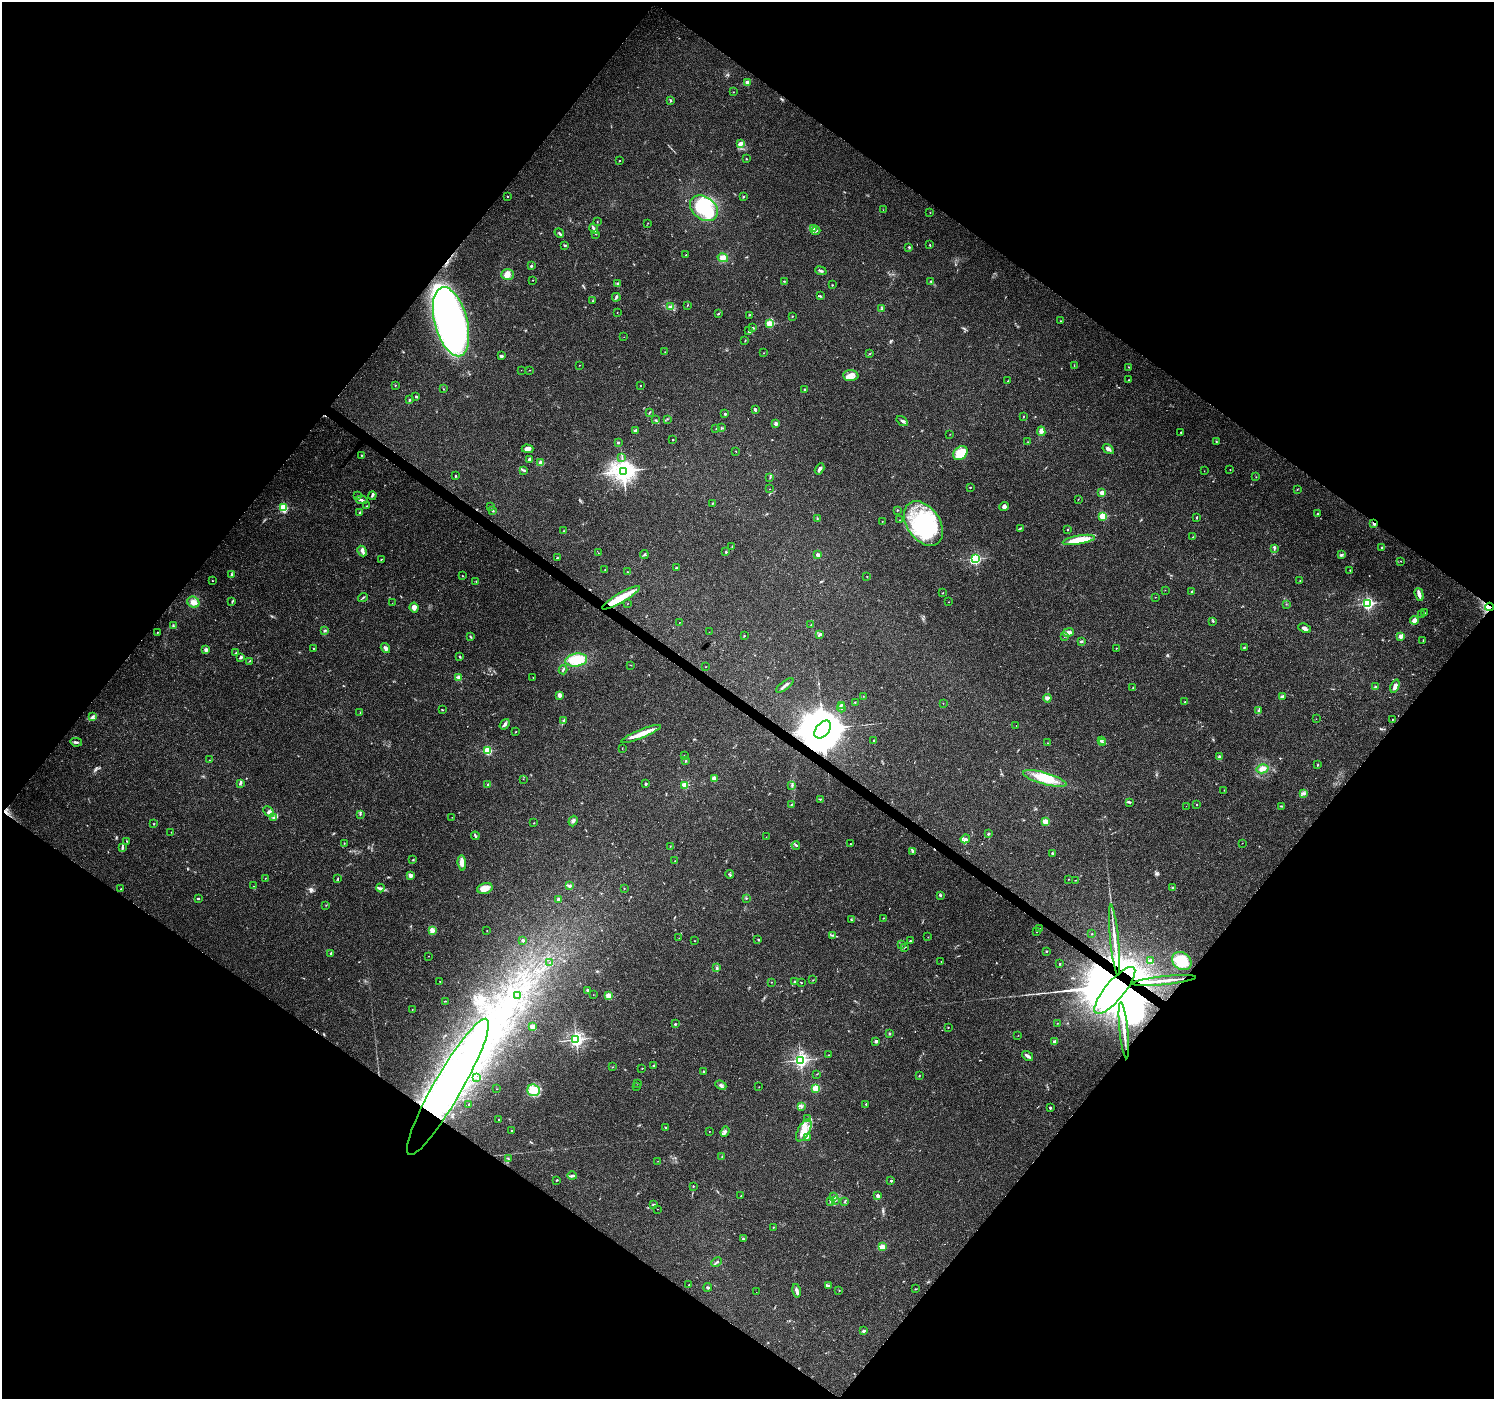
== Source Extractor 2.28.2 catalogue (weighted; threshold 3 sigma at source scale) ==
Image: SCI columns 8-5972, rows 246-5831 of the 5972 x 6010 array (HDU 1 of 3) = the unmasked area's bounding box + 8 px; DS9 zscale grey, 4 x 4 block average (1 PNG px = mean of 4 x 4 image px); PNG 1496 x 1401 px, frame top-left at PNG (2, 2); each listed source drawn as its Kron ellipse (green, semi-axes under 4 px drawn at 4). Shown black and unused: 50% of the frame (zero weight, under 3 of 4 exposures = <1% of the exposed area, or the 3 px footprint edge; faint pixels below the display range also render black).
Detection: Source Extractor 2.28.2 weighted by HDU 2 'WHT'. Background 0.0748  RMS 0.0045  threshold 0.0201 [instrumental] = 3 sigma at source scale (4.5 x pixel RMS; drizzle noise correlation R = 1.50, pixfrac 1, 0.0396/0.0396 arcsec/px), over >= 5 px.
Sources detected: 461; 2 too faint to see at this stretch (4 x 4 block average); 25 inside a brighter object's white glare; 4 cosmic-ray / hot-pixel residue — neither listed nor drawn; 3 coinciding with a brighter row at this scale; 22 inside a brighter listed object's ellipse — not listed separately; the other 405 listed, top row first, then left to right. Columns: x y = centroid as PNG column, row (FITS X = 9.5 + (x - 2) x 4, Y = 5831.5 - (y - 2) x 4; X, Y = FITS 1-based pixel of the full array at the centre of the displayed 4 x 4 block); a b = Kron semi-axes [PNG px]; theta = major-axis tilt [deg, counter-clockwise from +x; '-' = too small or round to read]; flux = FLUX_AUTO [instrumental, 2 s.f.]
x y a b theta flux
747 82 2 2 - 38
733 92 2 2 - 1.1
671 101 3 2 - 2.1
740 143 4 2 - 14
746 159 2 2 - 1.2
620 161 2 2 - 1.3
507 196 2 2 - 3
743 197 2 2 - 2.6
704 208 15 11 -37 190
883 210 2 2 - 0.72
930 213 2 2 - 0.68
597 222 2 2 - 1.2
648 223 2 2 - 0.82
594 229 5 2 - 4.8
813 229 4 2 - 4.9
816 231 4 3 - 4.6
559 233 5 2 - 3.3
596 234 2 2 - 1.1
565 245 3 2 - 2.5
930 245 2 2 - 1.6
909 247 2 2 - 2.9
686 255 2 2 - 2
723 258 5 4 - 15
531 266 2 2 - 7.9
821 271 6 2 -21 4.5
508 275 6 5 - 18
533 280 2 2 - 0.63
784 281 2 2 - 1.3
931 281 2 2 - 4.1
617 283 3 2 - 2.8
832 285 2 2 - 2.3
820 296 3 2 - 3.2
616 297 4 2 - 4.4
592 301 2 2 - 1.2
687 305 2 2 - 1.2
671 307 3 2 - 1.8
882 308 3 2 - 2.2
617 313 2 2 - 0.85
718 314 3 2 - 2
749 315 2 2 - 1.2
792 316 2 2 - 1.9
1061 321 2 2 - 1.8
451 322 35 16 -75 1300
770 324 2 2 - 150
753 328 2 2 - 2.5
749 331 3 2 - 2.4
624 337 2 2 - 0.48
745 340 2 2 - 1.5
665 352 2 2 - 1.1
763 353 2 2 - 0.84
870 353 3 2 - 1.3
501 356 4 2 - 5.2
579 365 2 2 - 0.85
1074 366 2 2 - 0.71
1129 367 2 2 - 1.2
521 370 2 2 - 0.55
530 370 2 2 - 0.81
851 376 8 5 -3 18
1128 380 2 2 - 1.3
1007 381 2 2 - 0.87
395 385 2 2 - 3.1
641 386 2 2 - 1.2
443 389 2 2 - 0.66
805 389 3 2 - 1.9
416 396 2 2 - 5.7
409 400 2 2 - 6.3
755 409 4 2 - 4
649 412 4 2 - 1.8
725 414 2 2 - 3.3
1023 416 2 2 - 1.4
667 419 2 2 - 0.95
656 420 3 2 - 2.8
902 421 6 2 -35 6.2
776 423 2 2 - 23
721 428 2 2 - 1.5
716 429 2 2 - 0.74
636 430 3 3 - 4.1
1041 431 5 4 - 7.3
1181 432 2 2 - 1.8
950 434 2 2 - 0.6
673 440 2 2 - 2.8
618 442 2 2 - 2.7
1028 442 2 2 - 1.1
1216 442 3 2 - 2.4
527 449 6 4 -1 13
1108 449 6 3 -31 8.4
736 451 2 2 - 0.87
960 453 8 6 42 66
361 455 2 2 - 2.2
622 458 2 2 - 1.1
529 459 3 3 - 5.2
541 463 2 2 - 77
819 469 6 3 60 7.3
1230 469 2 2 - 1
524 470 4 2 - 2.2
623 471 4 3 - 2400
1204 471 2 2 - 0.52
456 476 3 2 - 1.9
1256 477 2 2 - 0.87
770 478 2 2 - 0.76
970 487 2 2 - 2.3
770 489 2 2 - 0.45
1297 489 2 2 - 0.69
1102 493 2 2 - 57
357 496 2 2 - 1.3
372 496 4 2 - 4.1
1078 499 2 2 - 0.97
362 500 6 3 -10 5.3
712 503 3 2 - 1.5
367 506 2 2 - 0.96
491 506 2 2 - 1.4
1004 507 5 3 - 8.7
283 508 2 2 - 250
897 510 2 2 - 3.8
493 511 2 2 - 1.8
360 513 3 2 - 4.4
1317 514 3 2 - 2.6
1103 516 2 2 - 160
817 518 2 2 - 1.7
1196 518 3 2 - 2.1
900 520 2 2 - 1.3
882 521 2 2 - 0.77
923 523 24 16 -55 220
1374 523 2 2 - 26
1020 528 4 2 - 2.3
1067 530 2 2 - 1.6
564 531 2 2 - 0.79
1193 537 2 2 - 0.78
1079 540 16 4 10 56
732 547 2 2 - 1.7
1275 548 2 2 - 1.2
1382 548 2 2 - 21
362 551 5 3 - 7.7
726 552 2 2 - 6.3
598 553 2 2 - 0.68
644 554 4 2 - 3.2
1341 554 2 2 - 2.2
818 555 2 2 - 28
557 558 2 2 - 2
381 559 3 2 - 1.2
975 559 2 2 - 420
1401 561 2 2 - 1
676 568 2 2 - 7.4
605 570 2 2 - 1.3
1350 570 2 2 - 1.2
627 572 2 2 - 1.8
231 575 4 2 - 3.9
462 576 2 2 - 0.94
867 576 2 2 - 0.85
1300 580 2 2 - 1.6
212 581 2 2 - 1.9
476 581 2 2 - 0.75
1165 590 2 2 - 0.52
1192 592 2 2 - 2.6
942 593 2 2 - 1.2
1419 595 7 3 -73 16
1155 597 2 2 - 0.52
363 598 5 2 - 2.5
621 598 21 5 30 59
232 601 3 2 - 1.8
193 602 6 5 - 17
948 602 2 2 - 0.8
392 603 2 2 - 0.61
1367 603 2 2 - 550
627 604 2 2 - 0.58
1286 604 2 2 - 0.82
414 607 5 4 - 11
1489 607 4 3 - 7.6
1424 613 2 2 - 1.2
1422 614 2 2 - 2.3
1414 620 4 3 - 14
1213 621 3 2 - 2.5
680 622 2 2 - 0.48
811 625 2 2 - 1.4
173 626 2 2 - 1.5
1305 628 7 3 -24 7.2
325 631 3 2 - 2.5
157 632 2 2 - 1.1
709 632 2 2 - 0.7
1068 632 5 3 - 9.6
820 634 4 2 - 5.9
744 636 2 2 - 1.6
1065 636 3 2 - 1.8
1401 636 2 2 - 49
470 637 3 2 - 2.7
1081 641 3 3 - 3.7
1423 641 3 2 - 1.9
1244 647 3 2 - 2.3
314 648 2 2 - 1.1
385 648 5 3 - 7.7
1116 648 3 2 - 1
206 650 4 4 - 6.7
236 653 3 2 - 1.3
241 657 3 2 - 6.2
460 657 3 2 - 2.1
576 660 11 6 8 75
249 661 2 2 - 1.3
630 665 2 2 - 0.83
705 667 2 2 - 0.67
563 670 4 2 - 3.2
458 677 3 3 - 4.3
533 677 2 2 - 1
785 685 10 2 38 7.4
1395 686 7 4 69 10
1375 687 3 2 - 1.8
1133 688 2 2 - 1.6
559 695 4 2 - 9.1
863 696 2 2 - 0.7
1282 696 4 2 - 9
1047 698 4 3 - 9
855 702 2 2 - 1.3
1185 702 2 2 - 5
943 703 2 2 - 0.53
841 705 2 2 - 4.3
841 708 5 2 - 3.7
442 710 2 2 - 1.9
1258 711 2 2 - 2
360 712 2 2 - 1.4
92 717 3 2 - 3.7
1316 719 2 2 - 0.56
564 720 2 2 - 2.9
1392 720 2 2 - 0.83
505 724 6 3 54 7.1
1016 726 2 2 - 0.64
823 730 10 6 50 20000
516 732 2 2 - 1.2
641 734 21 4 22 35
874 740 2 2 - 6.3
1101 741 4 2 - 3.5
76 742 6 2 -11 5.1
1047 743 2 2 - 0.91
1102 743 2 2 - 2.6
622 748 2 2 - 1.1
487 751 2 2 - 210
684 755 2 2 - 1
1219 757 3 2 - 3.9
209 760 2 2 - 1
686 760 3 2 - 2.6
1317 765 3 2 - 1.8
1262 769 6 4 15 16
523 779 2 2 - 0.57
714 779 2 2 - 39
1045 779 22 6 -16 60
240 783 4 2 - 3.1
488 784 2 2 - 1.8
645 784 2 2 - 11
685 785 2 2 - 120
792 785 2 2 - 1.2
1224 790 2 2 - 0.63
1303 793 4 2 - 4.5
820 799 2 2 - 2.2
1130 802 3 2 - 2.7
792 804 2 2 - 1.4
1196 805 2 2 - 2.1
1186 806 2 2 - 0.41
1281 806 2 2 - 1.8
269 812 6 3 -47 8.4
360 814 2 2 - 1.9
452 817 2 2 - 0.65
274 818 2 2 - 2.7
573 821 5 3 - 6.6
1045 822 2 2 - 100
534 823 2 2 - 1.1
153 824 2 2 - 1.9
171 832 2 2 - 1
988 834 2 2 - 11
475 836 4 2 - 3.5
766 837 2 2 - 0.52
965 839 4 3 - 7.4
127 841 2 2 - 1.3
344 843 2 2 - 0.97
1242 843 2 2 - 0.67
850 844 2 2 - 2.3
796 845 4 2 - 3.5
670 846 2 2 - 0.85
122 847 3 2 - 3
913 851 3 2 - 3.1
1052 854 2 2 - 2.5
413 859 2 2 - 0.98
675 861 2 2 - 0.59
462 863 8 3 -85 22
729 874 4 2 - 2.6
410 875 2 2 - 46
265 878 2 2 - 0.88
338 879 3 2 - 1.6
1068 879 2 2 - 0.92
1075 880 2 2 - 0.82
253 886 2 2 - 0.95
569 886 2 2 - 16
1173 887 3 2 - 1.8
380 888 4 3 - 4.2
485 888 8 5 15 26
121 889 2 2 - 1.8
624 889 2 2 - 1.1
940 895 3 2 - 2.6
746 898 2 2 - 3.2
198 899 2 2 - 7
559 900 2 2 - 32
326 905 2 2 - 1.4
883 918 2 2 - 1.8
851 920 2 2 - 1.4
1039 929 2 2 - 2.8
432 930 4 3 - 16
487 930 2 2 - 0.6
1036 932 2 2 - 0.79
1092 934 2 2 - 1.7
833 935 3 2 - 1.8
928 937 2 2 - 0.86
679 938 2 2 - 0.63
523 940 2 2 - 12
758 940 3 2 - 1.9
1115 940 36 3 -84 38
694 941 2 2 - 0.76
910 941 2 2 - 1.9
901 944 2 2 - 1.2
905 947 2 2 - 1
1046 951 2 2 - 2.3
331 954 3 2 - 2.8
429 956 2 2 - 0.69
941 961 2 2 - 1.1
1150 961 3 2 - 5.8
1182 961 10 8 -33 82
550 963 2 2 - 0.75
1060 964 3 2 - 1.6
717 968 3 2 - 3.1
813 980 3 2 - 1.1
1164 980 32 2 6 33
440 981 2 2 - 0.96
772 982 2 2 - 0.73
794 982 2 2 - 2.1
801 982 2 2 - 1.8
588 990 3 2 - 4.1
1115 990 29 9 50 78000
518 995 4 2 - 3
593 995 2 2 - 0.65
608 996 2 2 - 100
445 1001 3 2 - 1.5
412 1010 2 2 - 0.73
1057 1023 2 2 - 0.78
675 1024 2 2 - 6.9
533 1027 4 2 - 8.6
948 1028 2 2 - 1.4
1124 1030 28 2 -84 25
890 1033 3 2 - 2.9
1018 1035 2 2 - 0.46
576 1039 2 2 - 860
876 1041 2 2 - 21
1055 1042 4 4 - 6.4
829 1055 2 2 - 0.65
1028 1056 6 2 -35 10
801 1060 2 2 - 800
654 1065 2 2 - 10
612 1067 2 2 - 1.1
642 1068 2 2 - 2
703 1072 2 2 - 2.8
817 1074 2 2 - 1.1
919 1076 2 2 - 1.4
477 1078 2 2 - 1.4
637 1083 2 2 - 0.98
721 1085 6 3 -24 6.3
448 1087 78 14 60 570
637 1087 2 2 - 0.79
759 1087 2 2 - 0.79
816 1088 2 2 - 160
497 1089 2 2 - 0.88
533 1090 6 6 - 35
469 1104 2 2 - 3
866 1104 2 2 - 3.8
802 1106 2 2 - 1.2
1050 1107 2 2 - 3.2
808 1119 3 3 - 3.4
499 1120 2 2 - 3.1
665 1127 3 2 - 1.8
804 1130 12 6 62 30
511 1131 2 2 - 1.5
709 1132 2 2 - 1.1
725 1132 5 3 - 6.3
807 1137 3 2 - 3.1
722 1157 2 2 - 0.94
508 1158 2 2 - 1.7
658 1161 2 2 - 0.71
572 1176 5 2 - 6
557 1180 2 2 - 2.5
891 1181 2 2 - 6.6
693 1186 2 2 - 2
741 1195 2 2 - 1.3
878 1196 2 2 - 10
834 1197 2 2 - 1.5
830 1201 4 2 - 3.6
835 1201 2 2 - 0.93
844 1202 2 2 - 1.2
653 1205 3 2 - 2.2
657 1209 2 2 - 0.73
773 1227 2 2 - 1.2
743 1239 3 2 - 2.9
882 1247 4 3 - 16
717 1262 5 2 - 3.6
689 1285 2 2 - 1.4
828 1285 3 2 - 3
708 1287 4 2 - 3.2
916 1289 3 2 - 1.1
839 1290 2 2 - 1.2
796 1291 7 3 -78 8.4
756 1292 2 2 - 0.69
864 1331 3 2 - 4.5
Overlapping masked pixels (flux is a lower limit): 6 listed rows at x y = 451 322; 1374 523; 1489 607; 823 730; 1115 990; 448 1087
Diffuse or blended objects may show on this block-average render without a row.